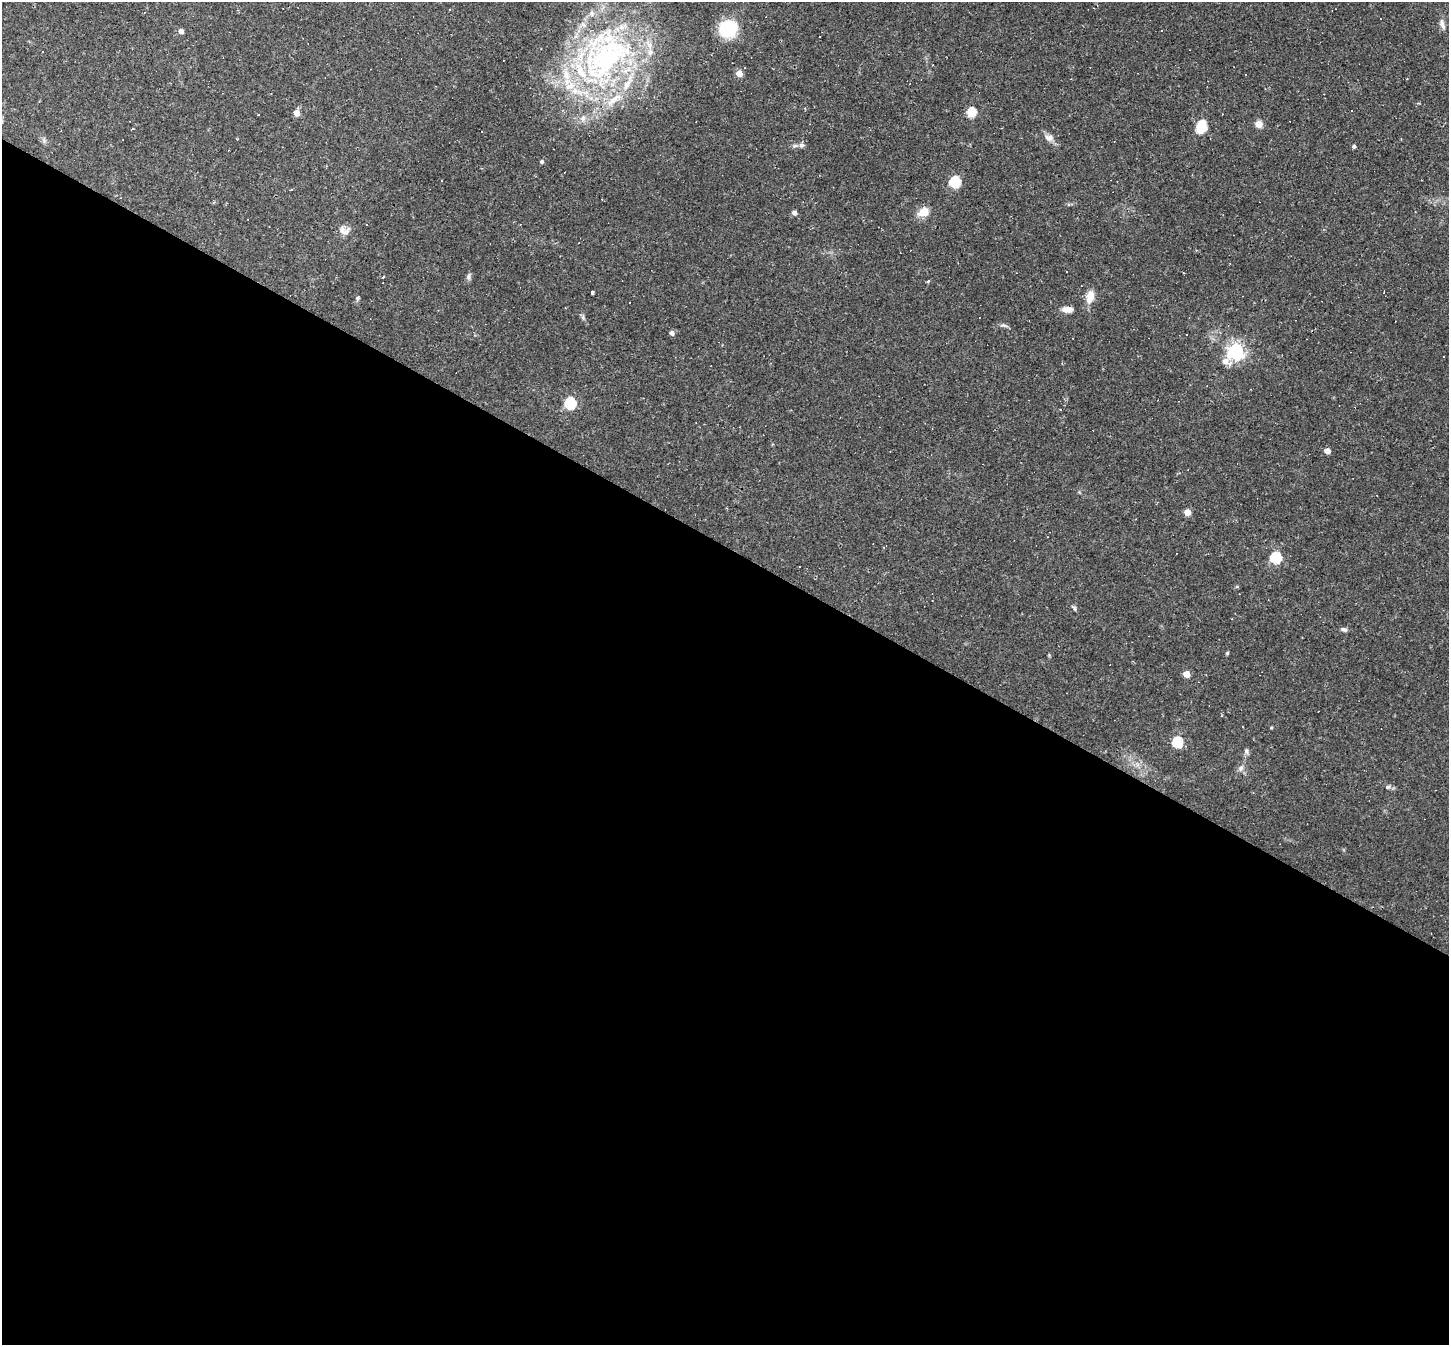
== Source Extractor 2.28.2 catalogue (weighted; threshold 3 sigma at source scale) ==
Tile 14 of 4 x 4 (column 2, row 4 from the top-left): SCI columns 1447-2893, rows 145-1487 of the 5786 x 5798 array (HDU 1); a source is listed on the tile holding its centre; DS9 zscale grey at full resolution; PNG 1451 x 1347 px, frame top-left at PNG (2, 2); no overlay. Shown black and unused: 59% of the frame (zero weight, under 2 of 3 exposures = <1% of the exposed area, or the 3 px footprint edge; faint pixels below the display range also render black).
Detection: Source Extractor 2.28.2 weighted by HDU 2 'WHT'; one run over the whole footprint, this tile lists its part. Background 0.061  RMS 0.0056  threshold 0.0251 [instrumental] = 3 sigma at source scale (4.5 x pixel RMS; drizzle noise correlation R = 1.50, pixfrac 1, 0.05/0.05 arcsec/px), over >= 5 px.
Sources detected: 82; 1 inside a brighter object's white glare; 20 cosmic-ray / hot-pixel residue — not listed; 7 inside a brighter listed object's ellipse — not listed separately; the other 54 listed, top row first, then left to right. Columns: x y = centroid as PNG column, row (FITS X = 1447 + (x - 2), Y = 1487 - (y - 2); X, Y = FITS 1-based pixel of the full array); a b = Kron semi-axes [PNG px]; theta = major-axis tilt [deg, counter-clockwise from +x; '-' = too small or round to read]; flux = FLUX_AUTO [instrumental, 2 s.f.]
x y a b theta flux
1442 24 13 6 -76 2.3
728 29 14 13 - 34
181 31 4 4 - 2.9
820 37 3 3 - 2.3
42 51 3 3 - 1.9
605 56 84 61 55 170
739 73 5 4 - 7.1
1407 79 3 2 - 0.34
1352 111 3 3 - 2.5
972 112 5 5 - 28
297 113 5 4 - 6.4
1222 114 2 2 - 0.31
258 115 3 3 - 1.2
1259 124 5 4 - 11
1202 125 5 5 - 34
1049 138 12 9 -14 3
801 145 7 6 - 1.6
1354 146 4 4 - 1.2
542 162 4 4 - 1.1
441 180 3 3 - 1.6
955 182 6 5 - 45
923 212 15 11 33 6
794 213 5 4 - 2.6
520 224 3 2 - 0.38
346 232 14 9 48 3.7
469 276 10 4 85 1.3
383 277 3 2 - 1.1
928 281 4 3 - 0.83
383 283 2 2 - 0.32
592 293 3 3 - 0.87
1090 296 14 8 77 7.2
358 298 6 4 48 0.76
1068 309 11 6 5 4.2
583 317 7 5 -89 1.1
1004 325 11 3 -15 1.2
672 333 5 4 - 2.3
1236 352 7 6 - 170
1225 361 12 8 -14 4.5
570 403 6 5 - 53
1327 451 4 4 - 4.9
1187 512 5 4 - 7.5
1276 558 6 5 - 50
799 567 3 2 - 0.59
1074 608 7 4 -54 0.97
1344 629 8 5 -17 1.4
1227 653 4 4 - 0.62
1187 674 5 4 - 9.1
1221 716 3 3 - 0.72
1242 727 3 2 - 0.36
1271 728 4 3 - 0.55
1177 742 6 5 - 40
1246 751 8 5 -80 1.4
1241 768 8 7 - 2
1388 787 6 5 - 1